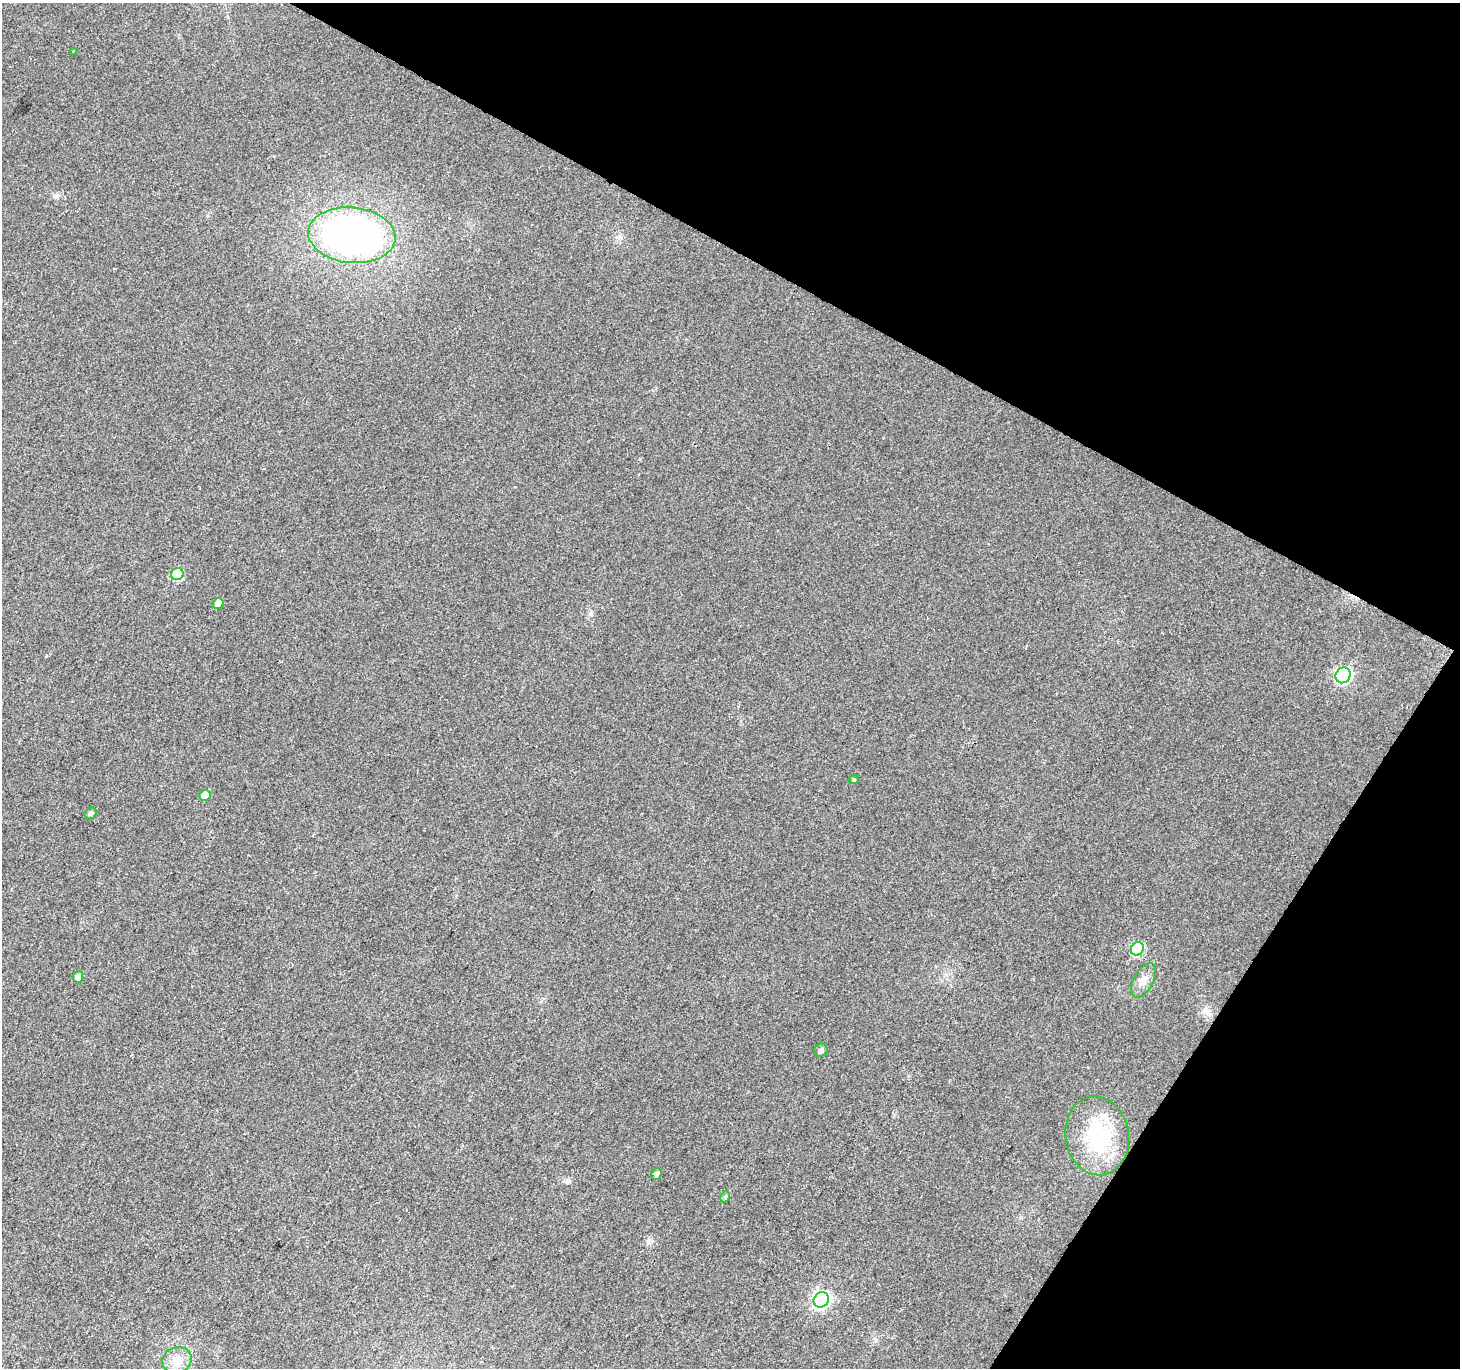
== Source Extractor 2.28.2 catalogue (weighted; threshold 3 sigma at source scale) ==
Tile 8 of 4 x 4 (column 4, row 2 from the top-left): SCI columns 4379-5836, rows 2993-4358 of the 5836 x 5917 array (HDU 1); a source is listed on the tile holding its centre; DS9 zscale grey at full resolution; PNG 1462 x 1370 px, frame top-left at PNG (2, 3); each listed source drawn as its Kron ellipse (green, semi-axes under 4 px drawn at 4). Shown black and unused: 28% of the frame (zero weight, under 2 of 3 exposures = <1% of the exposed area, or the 3 px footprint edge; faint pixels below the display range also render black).
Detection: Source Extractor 2.28.2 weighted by HDU 2 'WHT'; one run over the whole footprint, this tile lists its part. Background 0.0289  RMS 0.0082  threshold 0.0368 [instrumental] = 3 sigma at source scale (4.5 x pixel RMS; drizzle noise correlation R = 1.50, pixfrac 1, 0.0396/0.0396 arcsec/px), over >= 5 px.
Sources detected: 17; all 17 listed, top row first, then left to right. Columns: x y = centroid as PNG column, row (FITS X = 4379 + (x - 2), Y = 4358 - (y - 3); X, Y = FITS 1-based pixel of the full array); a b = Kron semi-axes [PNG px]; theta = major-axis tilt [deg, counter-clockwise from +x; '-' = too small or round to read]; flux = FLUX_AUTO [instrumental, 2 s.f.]
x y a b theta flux
73 51 3 2 - 1.1
352 235 44 28 -5 300
177 574 6 6 - 35
218 603 6 5 - 7.2
1343 675 8 7 - 170
854 780 5 4 - 1
205 795 6 5 - 12
91 813 6 5 - 2.1
1137 949 7 6 - 60
78 977 6 5 - 4.5
1144 980 19 9 61 7.1
821 1050 7 6 - 2.6
1097 1136 39 32 -81 61
656 1174 6 5 - 3.1
725 1197 6 4 61 1.3
821 1300 8 7 - 220
177 1360 15 13 20 12
Unlisted compact peaks at least as high as the median listed source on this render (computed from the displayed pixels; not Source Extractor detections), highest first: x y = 649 1240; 567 1182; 640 459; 54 196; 46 656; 591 613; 875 1341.